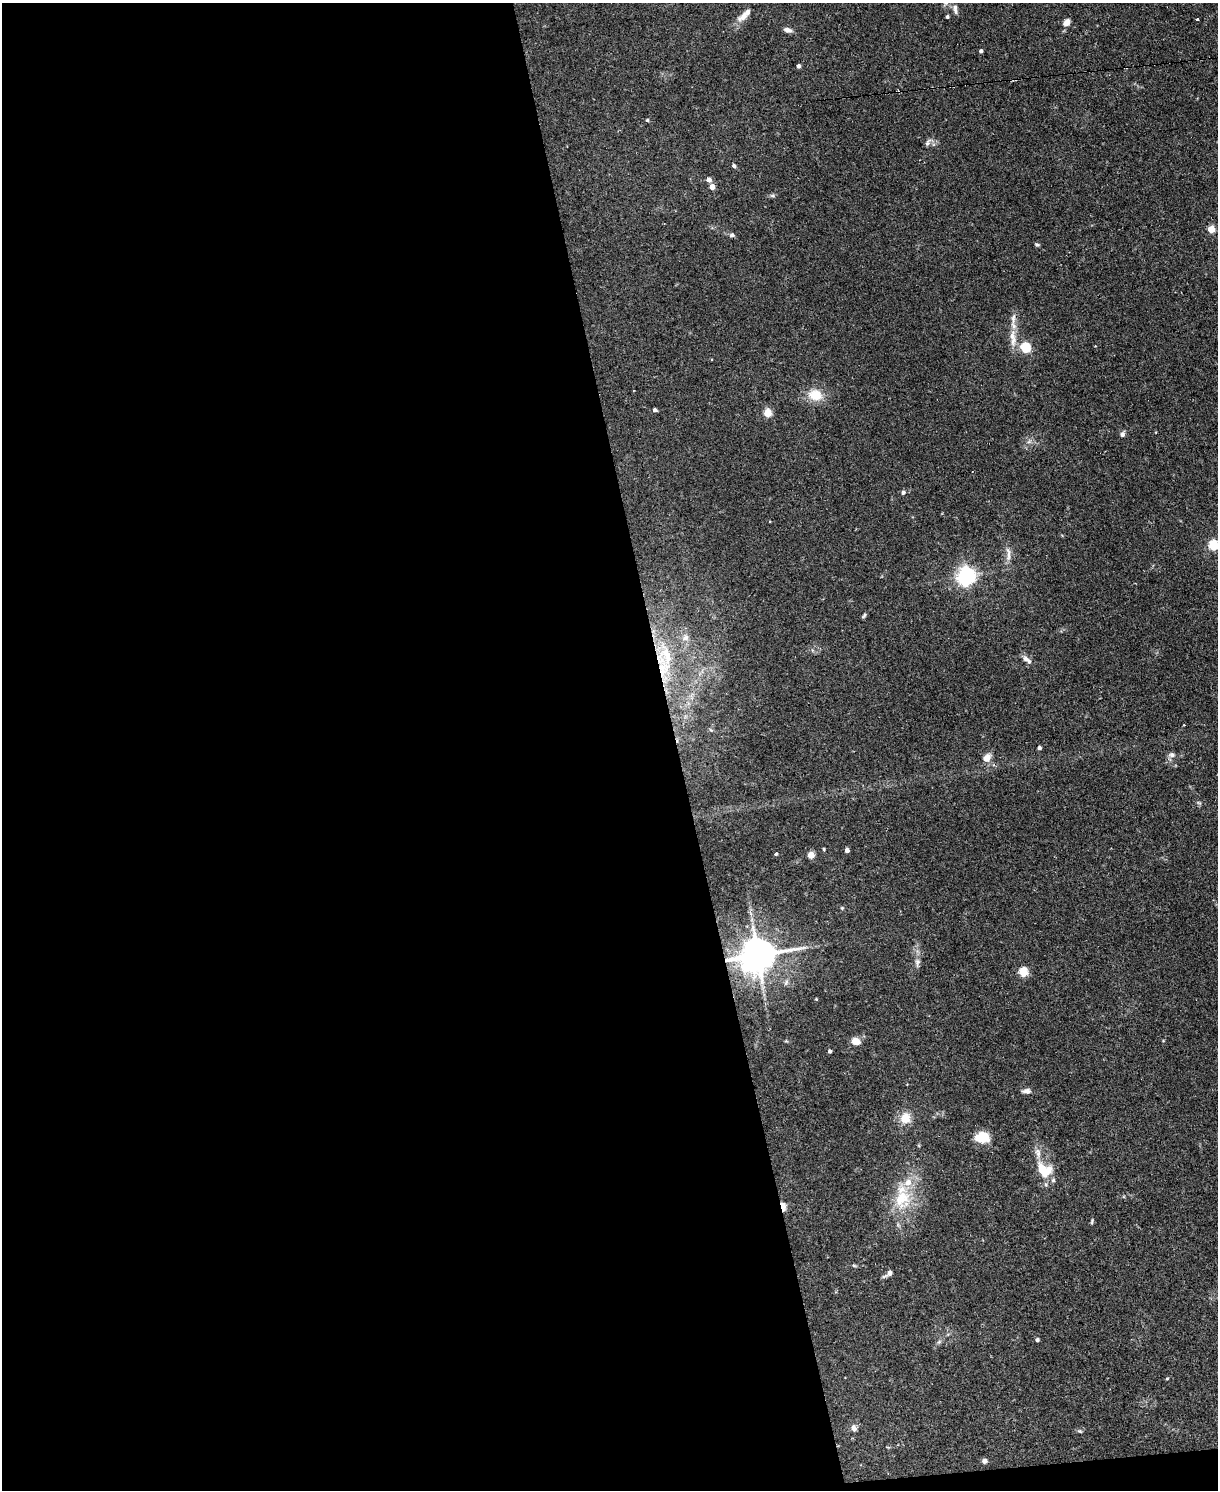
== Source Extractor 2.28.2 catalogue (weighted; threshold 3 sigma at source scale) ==
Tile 9 of 4 x 3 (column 1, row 3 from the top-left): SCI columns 1-1216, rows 247-1734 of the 4865 x 4839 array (HDU 1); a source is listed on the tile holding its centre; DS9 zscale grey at full resolution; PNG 1220 x 1492 px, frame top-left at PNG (2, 3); no overlay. Shown black and unused: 56% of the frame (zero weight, under 2 of 3 exposures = <1% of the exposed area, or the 3 px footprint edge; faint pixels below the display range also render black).
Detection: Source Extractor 2.28.2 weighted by HDU 2 'WHT'; one run over the whole footprint, this tile lists its part. Background 0.0867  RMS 0.0058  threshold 0.0261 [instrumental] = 3 sigma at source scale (4.5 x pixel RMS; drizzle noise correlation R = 1.50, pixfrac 1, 0.05/0.05 arcsec/px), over >= 5 px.
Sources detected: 69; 2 cosmic-ray / hot-pixel residue — not listed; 5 inside a brighter listed object's ellipse — not listed separately; the other 62 listed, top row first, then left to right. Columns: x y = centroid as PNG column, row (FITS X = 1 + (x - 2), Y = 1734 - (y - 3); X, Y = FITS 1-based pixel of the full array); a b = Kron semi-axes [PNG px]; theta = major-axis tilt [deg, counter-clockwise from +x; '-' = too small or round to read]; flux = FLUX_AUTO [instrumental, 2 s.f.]
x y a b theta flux
946 3 7 4 45 0.88
955 9 13 5 -82 2.1
744 16 18 8 36 5
947 17 3 3 - 0.97
1197 19 3 3 - 1.4
1067 22 8 6 45 3.6
788 30 10 6 -21 2.3
981 51 4 3 - 1.5
799 66 4 4 - 1.7
647 120 4 4 - 0.9
927 143 11 5 64 1.6
734 166 5 4 - 1
709 180 5 5 - 2.5
712 187 4 4 - 5.3
1211 229 5 5 - 14
732 235 7 5 -7 1.3
1037 244 7 3 -18 0.81
1013 318 18 6 87 3.5
1012 336 18 10 -79 6.2
1025 348 5 5 - 41
815 395 16 13 -11 11
655 410 5 4 - 1.2
767 413 5 5 - 18
1122 434 6 6 - 1.6
903 492 5 5 - 1.5
1213 545 5 5 - 38
1008 554 23 5 -85 3.6
966 576 7 6 - 250
864 616 9 3 54 0.81
685 638 9 8 - 2.9
666 655 31 12 -76 16
1025 659 9 7 -74 2.2
1039 748 5 4 - 1.2
1172 755 7 7 - 1.9
987 758 10 8 51 4.7
824 849 4 3 - 0.6
847 850 4 4 - 2.7
776 854 3 3 - 1.5
811 855 5 4 - 11
842 908 4 4 - 0.58
758 955 10 9 - 1500
917 962 11 7 81 2.2
1023 972 5 5 - 24
786 982 7 4 72 1.1
816 999 3 3 - 0.56
856 1041 10 8 -15 4.5
830 1051 4 4 - 1.2
1027 1091 11 6 3 2.2
905 1118 13 12 - 8
982 1137 15 11 1 12
1044 1170 21 15 -41 13
902 1198 30 21 65 23
783 1207 7 4 -79 16
1092 1221 9 3 81 0.74
854 1265 6 4 -3 0.69
889 1273 12 5 34 2.4
1037 1340 4 4 - 1.3
939 1342 7 4 19 0.97
1167 1379 4 3 - 0.54
854 1429 7 6 - 2.5
1080 1431 7 4 -23 0.81
984 1461 6 6 - 1.7
Overlapping masked pixels (flux is a lower limit): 2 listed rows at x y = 758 955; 783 1207
Isophote crosses this tile's border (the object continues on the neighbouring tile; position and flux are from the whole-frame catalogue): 2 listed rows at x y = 946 3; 1213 545